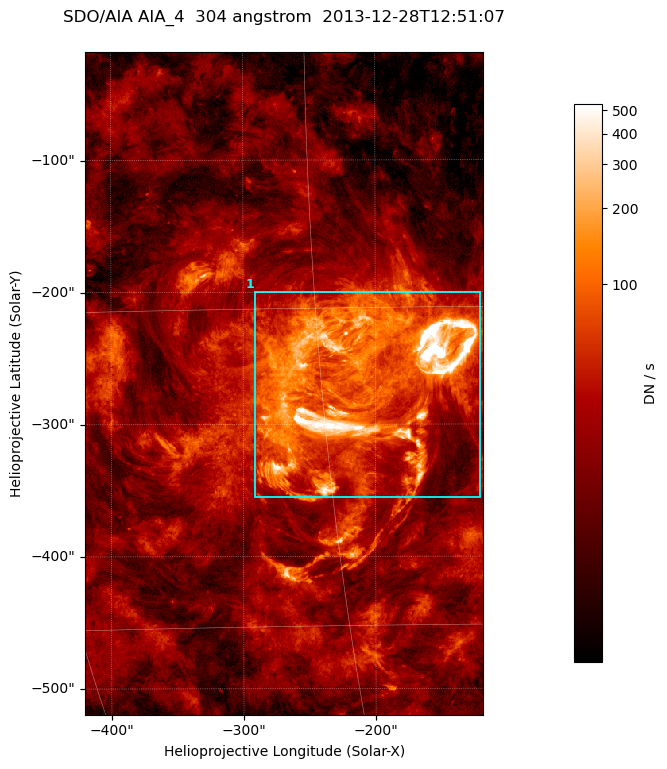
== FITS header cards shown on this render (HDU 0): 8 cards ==
TELESCOP= 'SDO/AIA '
INSTRUME= 'AIA_4   '
WAVELNTH=                  304
WAVEUNIT= 'angstrom'
DATE-OBS= '2013-12-28T12:51:07.12'
CTYPE1  = 'HPLN-TAN'
CTYPE2  = 'HPLT-TAN'
BUNIT   = 'DN / s  '

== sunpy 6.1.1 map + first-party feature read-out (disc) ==
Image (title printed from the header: SDO/AIA AIA_4  304 angstrom  2013-12-28T12:51:07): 502 x 835 px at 0.6 arcsec/px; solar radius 976 arcsec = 1626 px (partial field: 5.0% of the solar disc is inside the frame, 100% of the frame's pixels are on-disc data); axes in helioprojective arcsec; data unit DN / s (BUNIT, on the colour bar)
Orientation: roll -0.132 deg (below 1 deg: not rotated)
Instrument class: DISC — disc imager (sunpy class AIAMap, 304 A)
Bright regions (active regions / flare kernels): reference = the on-disc median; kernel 5 px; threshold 5 sigma = 72 DN / s over a disc level ~21.9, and >= 1.15x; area >= 419 px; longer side >= 6 px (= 3.6 arcsec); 1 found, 1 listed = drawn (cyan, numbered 1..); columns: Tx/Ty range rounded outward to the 2 arcsec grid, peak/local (2 s.f.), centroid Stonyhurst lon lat
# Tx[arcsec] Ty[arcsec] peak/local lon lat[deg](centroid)
1 -292..-120 -356..-198 36 -13 -18